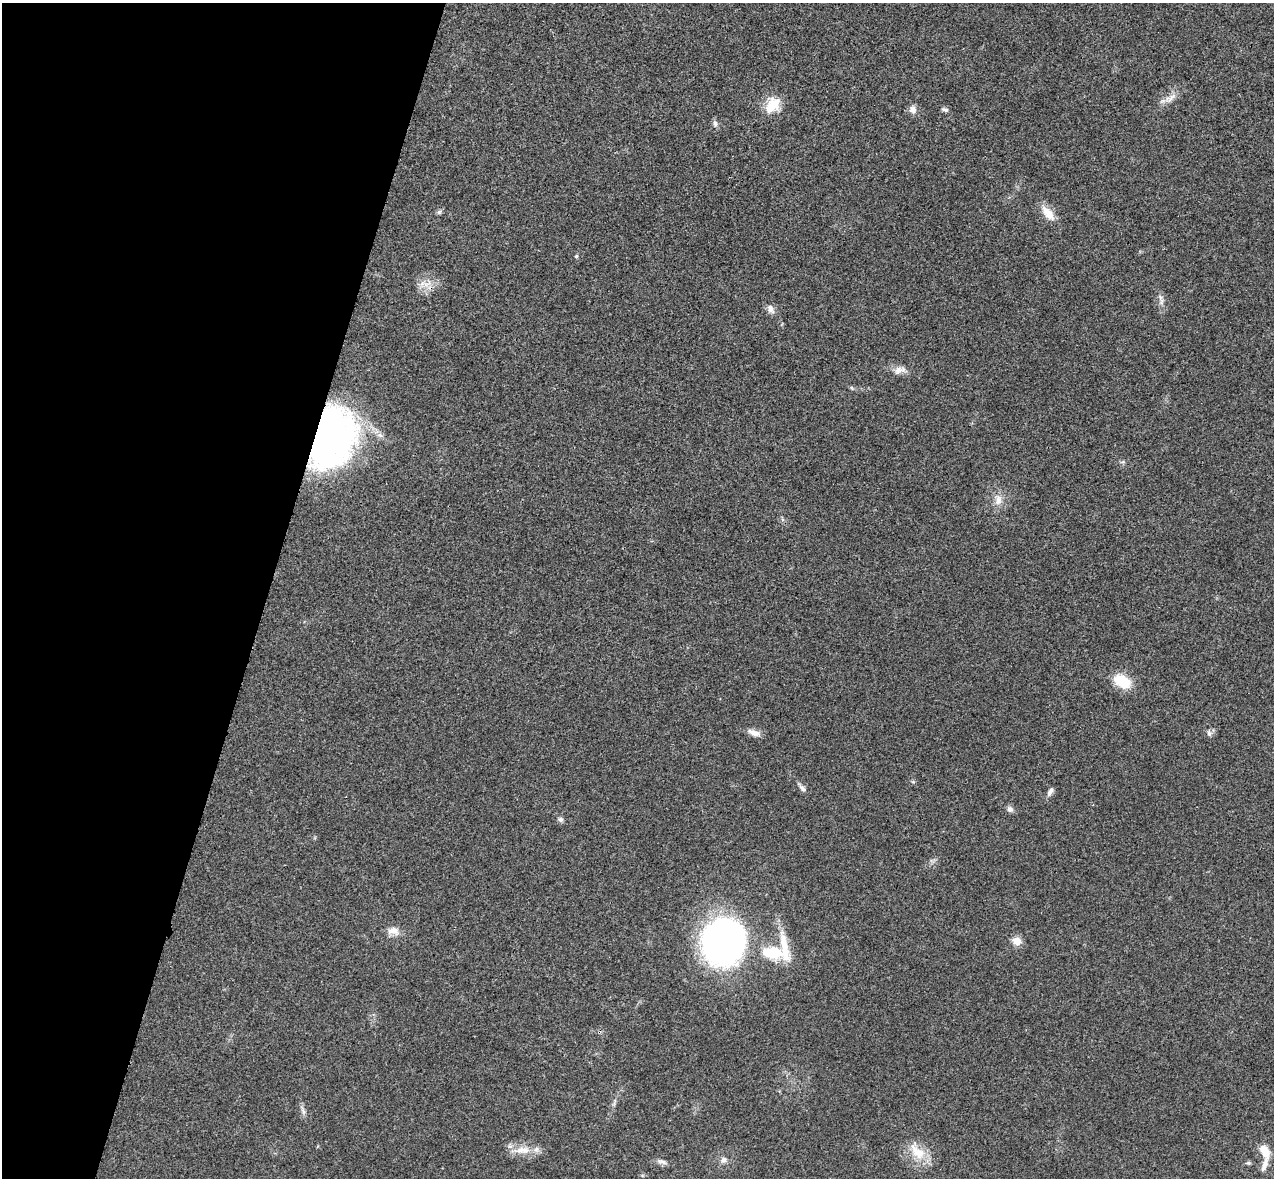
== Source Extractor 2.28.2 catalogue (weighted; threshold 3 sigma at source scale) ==
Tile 9 of 4 x 4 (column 1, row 3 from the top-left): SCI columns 22-1293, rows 1358-2533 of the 5134 x 5189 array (HDU 1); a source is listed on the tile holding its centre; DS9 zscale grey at full resolution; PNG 1276 x 1180 px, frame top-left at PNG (2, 3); no overlay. Shown black and unused: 21% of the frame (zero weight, under 3 of 4 exposures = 6% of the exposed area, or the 3 px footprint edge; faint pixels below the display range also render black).
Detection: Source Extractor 2.28.2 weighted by HDU 2 'WHT'; one run over the whole footprint, this tile lists its part. Background 0.0207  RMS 0.0044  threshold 0.0197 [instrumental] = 3 sigma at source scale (4.5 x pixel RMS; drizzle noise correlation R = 1.50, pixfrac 1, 0.05/0.05 arcsec/px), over >= 5 px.
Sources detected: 35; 1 cosmic-ray / hot-pixel residue — not listed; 2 inside a brighter listed object's ellipse — not listed separately; the other 32 listed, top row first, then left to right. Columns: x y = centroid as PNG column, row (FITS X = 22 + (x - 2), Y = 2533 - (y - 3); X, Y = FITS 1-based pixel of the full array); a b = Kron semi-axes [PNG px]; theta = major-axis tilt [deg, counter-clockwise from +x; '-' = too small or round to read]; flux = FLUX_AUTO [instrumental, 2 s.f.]
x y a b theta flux
1171 98 21 6 45 3.6
773 105 23 15 48 9.2
945 109 9 5 -17 1.1
913 110 10 9 - 2.5
715 123 10 6 -82 1.4
439 212 7 6 - 0.91
1048 213 25 10 -49 6.1
576 256 5 4 - 0.63
427 284 15 6 26 3.3
1161 301 10 7 80 1.9
771 309 12 8 -58 2.5
899 370 19 9 11 3.5
331 438 53 37 69 200
998 499 17 9 -84 4.1
1122 681 21 13 -31 13
754 733 17 7 -18 3.3
1209 733 8 6 -81 1.4
803 789 12 6 -48 1.7
1050 792 13 6 62 1.7
1010 809 9 7 -44 1.6
560 819 8 6 -43 1.1
393 931 16 11 -7 3.9
724 941 46 43 75 160
1017 941 10 9 - 4.3
774 953 31 16 -7 17
303 1111 10 5 -63 1.4
522 1150 31 10 4 7.3
1265 1151 18 11 -65 6.5
917 1152 31 15 -52 10
723 1160 9 8 - 1.8
662 1162 14 6 -14 1.9
1248 1163 8 5 0 0.8
Overlapping masked pixels (flux is a lower limit): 1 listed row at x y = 331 438